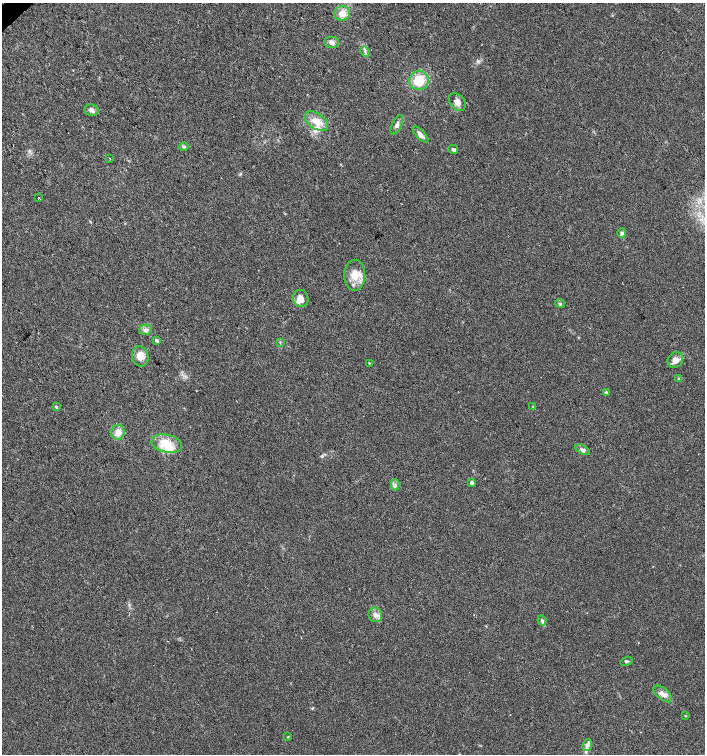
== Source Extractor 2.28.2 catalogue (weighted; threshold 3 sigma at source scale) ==
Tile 11 of 4 x 4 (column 3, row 3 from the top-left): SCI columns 2959-4363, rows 1508-3010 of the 5979 x 6015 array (HDU 1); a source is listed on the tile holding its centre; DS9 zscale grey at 2 x 2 block average (1 PNG px = mean of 2 x 2 image px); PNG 707 x 756 px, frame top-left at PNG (2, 3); each listed source drawn as its Kron ellipse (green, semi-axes under 4 px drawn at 4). Shown black and unused: <1% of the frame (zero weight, under 2 of 3 exposures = <1% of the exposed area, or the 3 px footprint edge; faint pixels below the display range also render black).
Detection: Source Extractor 2.28.2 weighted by HDU 2 'WHT'; one run over the whole footprint, this tile lists its part. Background 0.0447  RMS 0.0057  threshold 0.0256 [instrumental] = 3 sigma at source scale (4.5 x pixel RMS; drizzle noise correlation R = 1.50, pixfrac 1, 0.0396/0.0396 arcsec/px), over >= 5 px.
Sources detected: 44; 1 inside a brighter object's white glare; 1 cosmic-ray / hot-pixel residue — neither listed nor drawn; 3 inside a brighter listed object's ellipse — not listed separately; the other 39 listed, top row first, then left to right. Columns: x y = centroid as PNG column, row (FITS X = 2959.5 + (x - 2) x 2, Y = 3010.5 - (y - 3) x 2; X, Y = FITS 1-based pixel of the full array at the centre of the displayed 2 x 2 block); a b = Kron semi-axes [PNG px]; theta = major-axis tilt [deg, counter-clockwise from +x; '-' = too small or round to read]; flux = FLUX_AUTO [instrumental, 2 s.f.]
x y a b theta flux
342 13 8 7 - 13
332 42 7 5 0 5.4
365 52 5 2 - 2.1
419 80 9 9 - 30
457 102 10 7 -49 7.1
91 110 7 5 -11 4.8
316 121 13 7 -34 16
397 125 10 4 64 4.7
420 135 10 4 -47 6.9
184 147 5 4 - 2.3
453 149 5 4 - 2.5
110 159 2 2 - 0.8
39 198 2 2 - 2.7
622 233 5 4 - 2.4
355 275 15 10 89 20
301 298 9 7 -69 9.3
560 303 4 2 - 1.1
145 330 6 5 - 4
156 341 4 3 - 2.7
280 342 3 2 - 0.86
140 356 10 8 -78 12
675 360 8 7 - 8.2
369 363 3 2 - 0.79
679 378 4 2 - 1.2
606 393 4 3 - 1.5
56 407 3 3 - 2
533 407 3 2 - 0.76
118 432 7 6 - 11
167 444 15 9 -12 33
582 450 8 4 -29 3.8
472 483 3 3 - 8.1
395 485 5 2 - 1.9
375 615 7 6 - 6.8
542 620 5 4 - 2.9
627 661 6 2 20 1.2
663 694 11 5 -41 7.5
685 716 3 2 - 0.76
288 737 3 2 - 0.83
587 745 6 4 65 4.9
Diffuse or blended objects may show on this block-average render without a row.